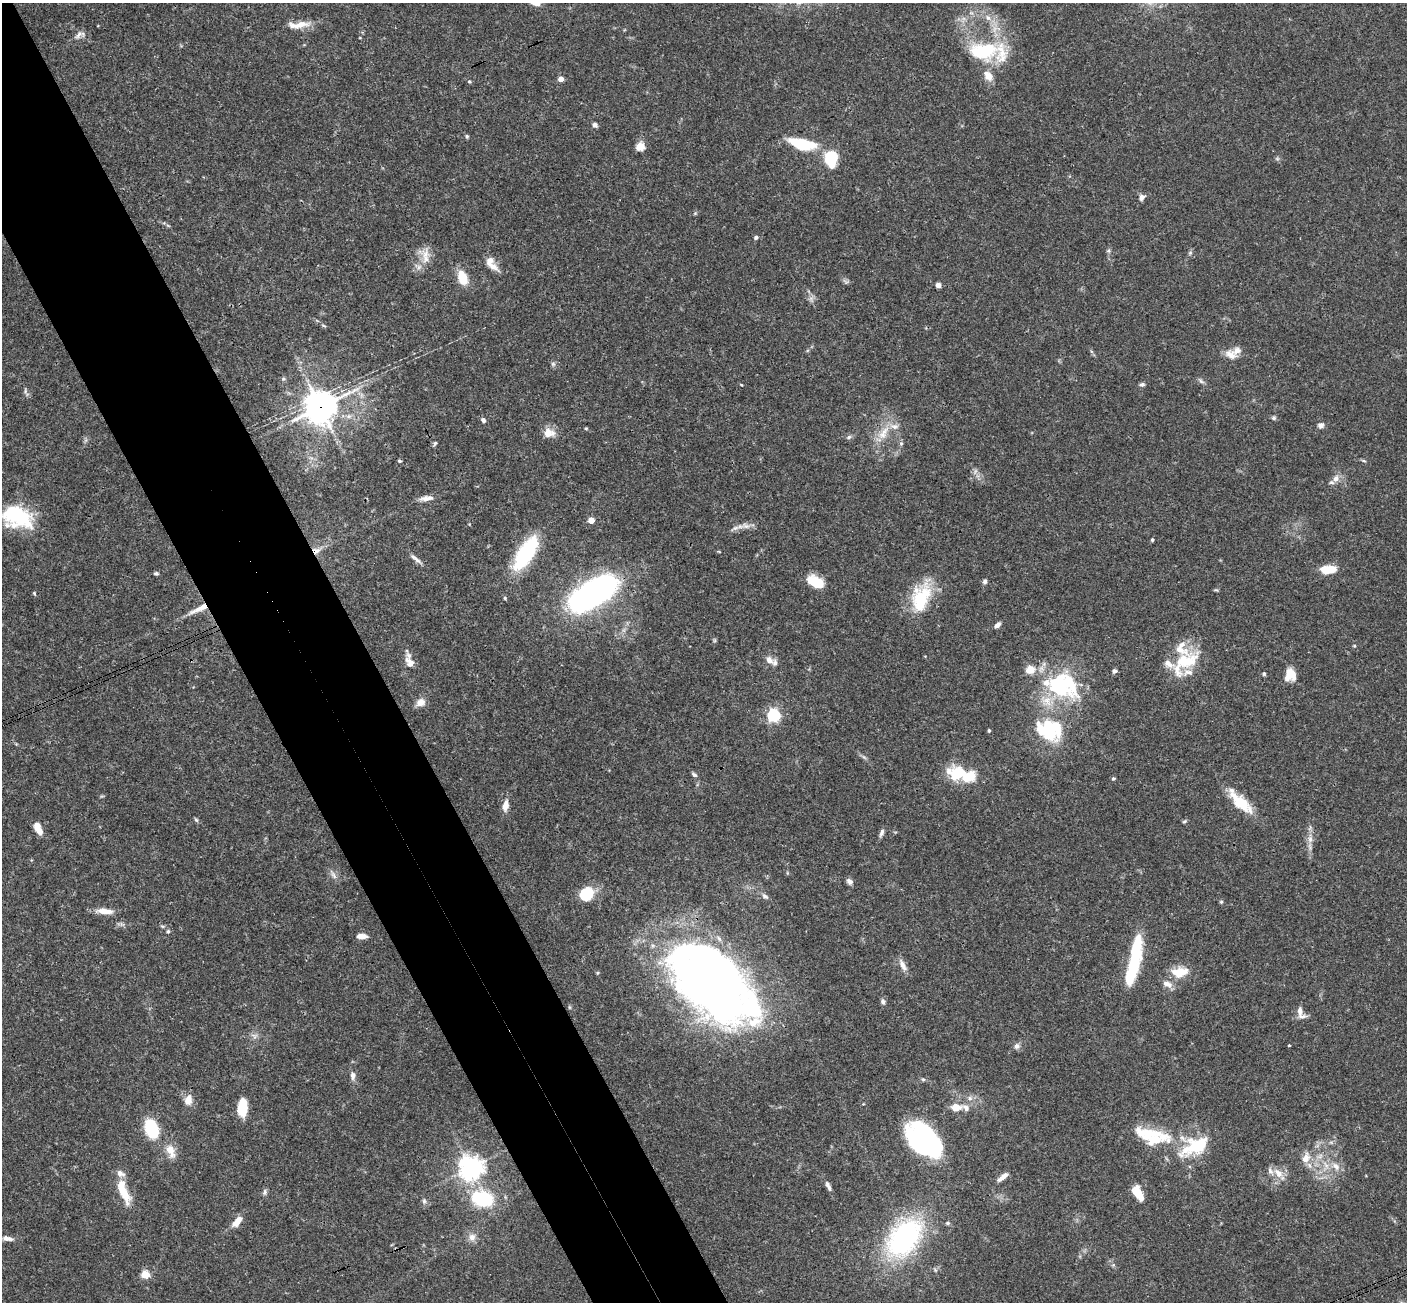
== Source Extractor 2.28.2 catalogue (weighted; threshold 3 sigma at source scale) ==
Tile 11 of 4 x 4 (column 3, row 3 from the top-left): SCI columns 2868-4272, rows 1614-2913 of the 5731 x 5696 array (HDU 1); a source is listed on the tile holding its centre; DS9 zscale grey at full resolution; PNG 1409 x 1304 px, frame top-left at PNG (2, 3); no overlay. Shown black and unused: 9% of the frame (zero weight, under 3 of 4 exposures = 6% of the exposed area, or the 3 px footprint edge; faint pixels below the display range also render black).
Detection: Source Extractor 2.28.2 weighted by HDU 2 'WHT'; one run over the whole footprint, this tile lists its part. Background 0.0903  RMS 0.0037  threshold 0.0165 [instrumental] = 3 sigma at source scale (4.5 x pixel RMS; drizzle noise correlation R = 1.50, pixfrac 1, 0.05/0.05 arcsec/px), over >= 5 px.
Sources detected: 163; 4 too faint to see at this stretch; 8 inside a brighter object's white glare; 1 cosmic-ray / hot-pixel residue — not listed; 16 inside a brighter listed object's ellipse — not listed separately; the other 134 listed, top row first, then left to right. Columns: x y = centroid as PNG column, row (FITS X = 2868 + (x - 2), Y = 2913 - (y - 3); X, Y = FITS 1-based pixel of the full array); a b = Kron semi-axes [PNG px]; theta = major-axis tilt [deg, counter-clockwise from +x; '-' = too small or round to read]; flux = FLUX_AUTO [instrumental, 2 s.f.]
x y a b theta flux
988 18 9 6 -62 1.8
298 25 30 8 6 5.4
98 26 3 2 - 0.43
79 34 14 6 52 1.9
984 51 40 23 1 24
988 76 16 10 -53 3.5
561 79 4 4 - 3.1
469 82 5 4 - 0.52
595 125 6 5 - 1.3
467 136 5 4 - 0.56
802 144 26 10 -13 19
640 146 5 5 - 15
831 158 11 8 -90 22
1277 159 6 4 0 0.61
1142 197 8 6 53 1.5
695 213 6 3 19 0.42
756 237 5 5 - 0.76
1108 251 5 5 - 0.61
1190 253 5 5 - 0.62
425 255 22 12 -71 5
493 266 18 8 -32 3.1
462 278 15 9 -72 8.8
938 285 5 5 - 1.4
323 325 7 3 -19 0.48
1230 355 17 11 -25 3.6
553 364 6 6 - 0.78
283 379 6 5 - 0.61
1201 381 9 4 -36 0.89
1142 384 6 5 - 0.93
741 385 4 3 - 0.31
25 391 8 4 -83 0.75
320 407 12 10 32 570
1274 418 6 5 - 0.72
483 420 7 5 -53 0.94
1321 425 8 8 - 1.3
586 428 4 4 - 0.37
548 433 13 10 -6 4.4
883 433 25 11 57 6.8
849 437 8 5 18 0.89
435 443 8 4 55 0.59
901 443 6 4 0 0.53
400 461 4 3 - 0.56
1364 461 7 3 -19 0.52
1336 479 10 8 67 2.5
426 498 19 7 9 2.5
17 516 32 20 -20 29
591 520 4 4 - 5.6
746 526 14 8 -12 2.2
1152 540 4 3 - 0.59
316 551 11 8 3 2.5
525 553 36 14 58 31
416 559 19 5 -39 1.8
1328 569 14 7 2 10
156 573 5 4 - 0.72
985 581 7 5 -80 0.88
816 582 16 9 -30 11
34 593 5 4 - 0.43
592 593 33 14 33 190
921 597 40 22 71 18
505 598 5 4 - 0.45
199 609 27 6 25 4.8
997 625 8 5 41 1.4
714 640 6 4 -72 0.5
1354 646 5 4 - 0.41
769 660 10 8 -50 2.4
410 662 17 10 -60 3.3
1185 662 42 20 42 17
1115 671 6 5 - 0.87
1264 674 5 4 - 0.56
1290 675 14 12 81 5.1
1063 685 47 34 -23 37
420 702 12 10 16 2.7
773 715 6 5 - 69
1049 728 21 12 -21 26
989 731 4 3 - 0.53
864 757 8 4 -37 0.78
958 774 21 15 -7 15
694 775 8 5 -32 0.76
1113 778 5 4 - 0.57
1240 802 33 11 -44 13
505 806 12 7 80 3.2
196 820 6 5 - 0.6
1184 821 6 4 30 0.55
38 828 14 6 -64 4.6
882 833 10 5 71 1.2
1310 839 10 6 -90 2
333 875 12 5 -56 1.5
850 881 8 6 -46 1.4
586 894 12 10 43 15
765 896 9 6 -39 1.2
1221 902 5 4 - 0.48
105 911 21 7 -4 4.2
168 931 6 4 75 0.58
362 936 11 5 -2 2.6
1135 954 50 12 80 24
903 965 18 7 -61 2.4
1180 972 18 11 7 7.9
1167 984 12 8 -24 2.7
883 1001 9 6 -79 1
569 1007 6 4 -89 0.43
724 1007 18 14 -19 260
1300 1012 17 8 -67 2.9
254 1036 10 7 -15 1.4
1289 1045 3 3 - 0.66
1017 1046 8 7 - 1.4
353 1076 9 7 85 1.8
923 1079 5 5 - 0.56
970 1098 7 6 - 1.1
188 1100 15 10 77 3.2
956 1107 11 8 -4 4.5
243 1108 17 9 85 9.4
151 1129 14 9 -69 26
1149 1134 60 16 -12 18
926 1141 36 23 -28 60
1195 1146 41 20 27 19
171 1151 19 10 -70 4.5
1320 1156 10 5 36 1.6
1306 1158 14 10 67 3.9
1336 1166 13 9 -45 3.2
471 1168 8 8 - 290
1278 1173 16 10 -45 4
1002 1177 14 5 39 2.5
828 1186 14 5 -63 1.6
124 1192 31 9 -68 9.6
265 1192 9 5 84 0.95
1138 1193 17 8 -62 7
483 1199 22 16 -15 22
424 1201 8 5 -89 0.86
237 1222 16 7 49 4
948 1223 6 5 - 0.56
472 1237 10 9 - 2.2
8 1238 14 6 -10 2.1
904 1238 46 29 51 63
145 1275 5 5 - 14
Overlapping masked pixels (flux is a lower limit): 4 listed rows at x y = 320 407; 316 551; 199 609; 926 1141
Isophote crosses this tile's border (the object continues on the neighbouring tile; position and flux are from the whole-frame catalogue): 1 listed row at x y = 17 516